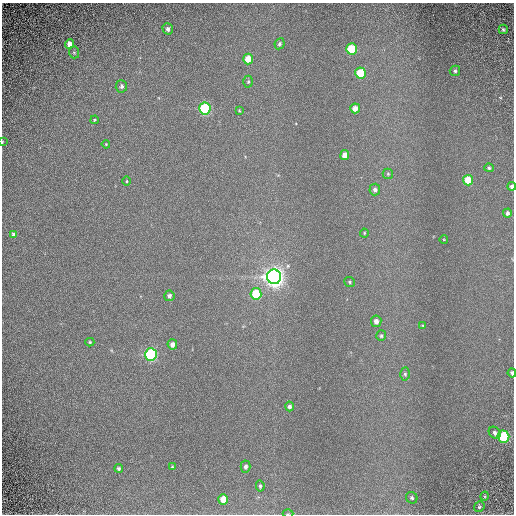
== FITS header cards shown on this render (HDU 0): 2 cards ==
NAXIS1  =                  512 / Required FITS header
NAXIS2  =                  512 / Required FITS header

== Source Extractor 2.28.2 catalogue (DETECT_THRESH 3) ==
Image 512 x 512 px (HDU 0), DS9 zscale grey, 1 PNG px = 1 image px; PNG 516 x 516 px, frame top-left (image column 1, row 512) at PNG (2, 3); each listed source drawn as its Kron ellipse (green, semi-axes under 4 px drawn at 4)
Background -0.113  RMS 0.41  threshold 1.23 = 3 sigma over >= 5 px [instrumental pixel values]
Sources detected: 52; all 52 listed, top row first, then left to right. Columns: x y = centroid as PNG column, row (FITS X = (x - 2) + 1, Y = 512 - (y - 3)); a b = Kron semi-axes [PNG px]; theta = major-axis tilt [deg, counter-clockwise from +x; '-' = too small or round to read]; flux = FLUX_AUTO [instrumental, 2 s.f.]
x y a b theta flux
168 29 5 5 - 91
503 29 5 4 - 50
70 44 5 4 - 270
279 44 5 4 - 63
351 49 5 5 - 1300
74 52 6 5 - 44
248 59 5 5 - 430
455 71 5 5 - 53
360 73 5 5 - 1000
248 82 6 4 -90 45
121 86 6 5 - 86
205 108 6 5 - 2900
355 108 5 5 - 250
239 111 4 3 - 22
95 120 4 3 - 28
2 142 3 2 - 18
106 144 4 3 - 27
345 155 5 4 - 250
489 168 5 4 - 53
388 174 5 5 - 40
468 180 5 5 - 590
126 181 4 3 - 27
512 186 4 3 - 85
375 190 6 5 - 87
507 213 4 4 - 68
364 233 4 4 - 29
14 234 4 4 - 76
444 240 4 3 - 18
274 277 7 7 - 19000
349 282 5 5 - 44
256 294 6 5 - 1100
169 296 5 5 - 80
376 321 6 5 - 160
423 326 4 3 - 32
381 336 5 5 - 48
90 342 4 4 - 35
172 344 5 5 - 150
151 354 6 6 - 3500
512 373 4 3 - 66
405 374 6 5 - 53
289 406 5 4 - 88
495 433 7 5 -45 76
503 437 6 5 - 2400
172 467 4 3 - 27
245 467 6 5 - 92
119 468 4 4 - 53
260 486 6 4 -83 53
485 496 4 3 - 24
412 498 6 5 - 60
223 499 5 5 - 410
479 507 5 5 - 51
288 514 5 3 - 26
At the frame edge (FLAGS 8, measured only in part): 4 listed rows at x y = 2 142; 512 186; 512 373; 288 514